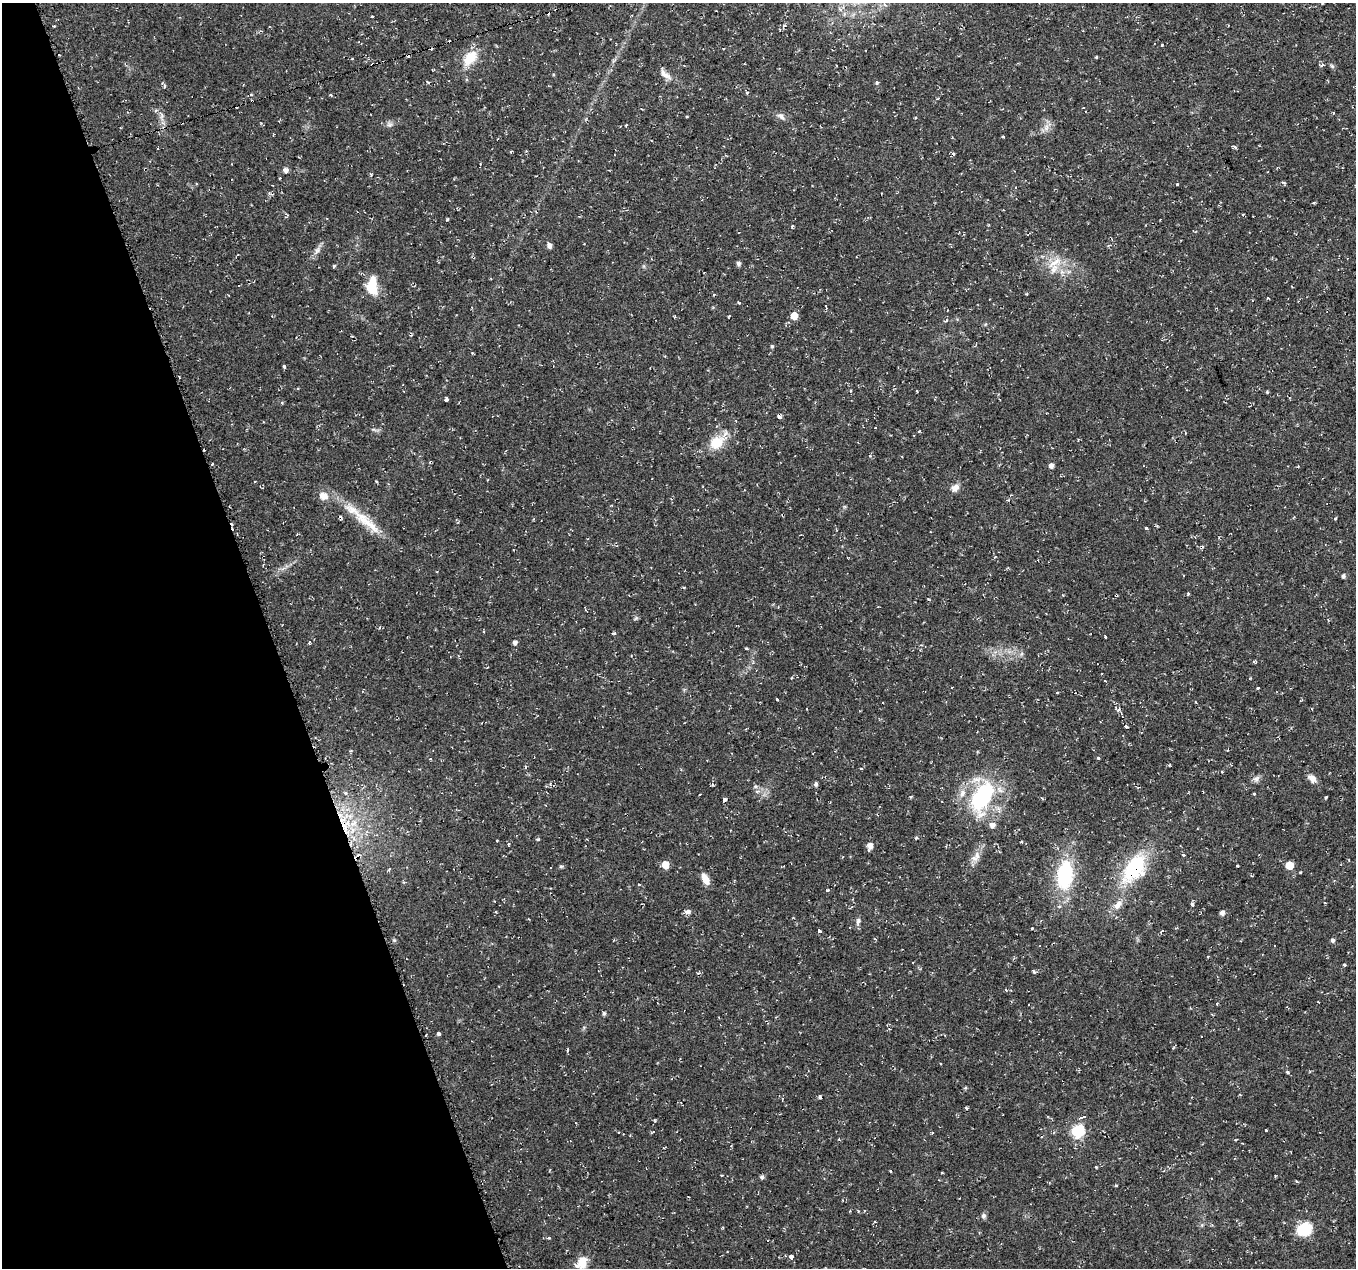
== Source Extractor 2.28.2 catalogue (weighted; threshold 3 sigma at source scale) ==
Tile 5 of 4 x 4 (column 1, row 2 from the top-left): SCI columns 1-1354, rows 2597-3862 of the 5424 x 5249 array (HDU 1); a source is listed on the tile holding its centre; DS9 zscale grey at full resolution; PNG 1358 x 1270 px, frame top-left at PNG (2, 3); no overlay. Shown black and unused: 20% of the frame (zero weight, under 2 of 3 exposures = <1% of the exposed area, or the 3 px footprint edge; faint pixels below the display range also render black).
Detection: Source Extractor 2.28.2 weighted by HDU 2 'WHT'; one run over the whole footprint, this tile lists its part. Background 0.0355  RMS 0.004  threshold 0.0181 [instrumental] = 3 sigma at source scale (4.5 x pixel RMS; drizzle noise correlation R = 1.50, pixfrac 1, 0.0396/0.0396 arcsec/px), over >= 5 px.
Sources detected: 151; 12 cosmic-ray / hot-pixel residue — not listed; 3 inside a brighter listed object's ellipse — not listed separately; the other 136 listed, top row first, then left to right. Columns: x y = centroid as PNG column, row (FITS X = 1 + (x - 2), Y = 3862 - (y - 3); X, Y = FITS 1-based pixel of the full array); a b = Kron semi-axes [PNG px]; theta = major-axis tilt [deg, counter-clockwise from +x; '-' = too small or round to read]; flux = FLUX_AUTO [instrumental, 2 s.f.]
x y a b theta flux
372 16 3 3 - 1.1
784 25 5 3 - 0.53
1162 45 3 2 - 0.38
1096 57 3 3 - 0.46
470 58 22 13 48 8.7
1322 65 6 4 29 0.65
1332 66 7 4 -45 0.67
665 75 20 7 -38 2.7
427 82 7 2 -45 0.35
877 83 5 4 - 0.49
164 86 5 3 - 0.59
251 94 4 3 - 0.41
1333 113 3 3 - 0.34
162 115 10 4 87 1.3
687 116 4 2 - 0.39
781 116 12 6 -35 1.6
390 125 8 6 19 1.1
1046 127 11 4 72 1.7
1003 137 4 3 - 0.38
1234 147 7 3 -19 0.71
511 152 3 3 - 0.37
285 170 6 5 - 1.6
1177 184 3 3 - 0.37
1313 203 5 3 - 0.48
447 219 5 2 - 0.39
792 226 5 3 - 0.44
549 246 6 5 - 1.7
317 250 13 6 60 1.9
1054 263 24 8 34 4.8
738 264 6 5 - 0.97
334 266 3 3 - 1.2
1062 272 7 4 -18 1.1
491 278 3 2 - 0.35
372 286 21 11 86 10
1267 298 3 3 - 0.7
739 303 4 3 - 0.4
826 307 4 3 - 0.97
794 316 6 5 - 5.2
946 321 6 4 46 0.68
772 346 5 4 - 0.59
284 367 3 3 - 1.2
1267 392 4 4 - 0.4
446 399 4 4 - 2.3
779 416 5 4 - 1.1
875 427 3 3 - 0.77
716 443 17 14 38 9.2
1051 465 5 5 - 1.8
1298 467 3 3 - 0.42
487 480 4 2 - 0.33
955 488 11 8 41 2.3
323 496 13 10 -18 3.4
1335 518 4 3 - 0.38
367 522 61 11 -40 13
1146 528 3 3 - 0.65
1202 546 7 3 -15 0.55
1343 576 5 4 - 0.77
684 587 4 3 - 0.38
1188 594 4 3 - 0.57
636 618 6 4 35 0.57
380 627 4 3 - 0.37
614 633 4 3 - 0.67
1105 637 3 3 - 1.7
515 642 5 5 - 1.5
309 643 4 3 - 0.83
746 648 3 3 - 0.4
1254 661 5 4 - 0.5
791 678 5 3 - 0.33
1105 681 3 3 - 0.84
1258 687 3 3 - 1.3
1058 693 3 3 - 0.92
777 699 3 3 - 1.1
1118 709 6 4 44 0.73
1126 726 3 3 - 1.1
1098 758 3 3 - 1.1
430 759 3 3 - 0.36
1312 778 11 8 -43 2.7
1256 779 10 7 31 1.5
816 784 6 5 - 0.74
713 785 5 4 - 0.49
755 787 6 4 19 0.57
345 793 6 4 -29 0.71
1254 793 4 2 - 0.32
700 794 3 2 - 0.31
911 797 4 3 - 0.47
982 797 40 21 63 39
1326 797 4 2 - 0.42
725 800 4 3 - 2.2
353 823 15 6 35 4.2
992 825 6 6 - 2.2
916 837 4 4 - 0.47
537 839 4 3 - 0.52
497 841 2 2 - 0.34
1021 842 4 2 - 0.35
509 844 4 3 - 0.51
870 845 6 5 - 2.3
1183 855 3 3 - 2.6
977 856 12 7 -90 2.5
665 865 6 5 - 5.9
1289 865 5 5 - 7.4
561 866 6 4 1 0.57
1237 866 3 2 - 0.37
1134 868 32 18 57 31
1065 875 25 14 84 33
705 879 12 7 -65 3.8
639 884 4 2 - 0.29
827 890 4 3 - 0.5
1192 904 3 3 - 3.1
1118 905 16 9 46 3.3
688 912 7 5 -3 1.6
1222 913 5 5 - 1.4
858 921 11 5 77 1.2
819 930 4 3 - 0.91
1161 931 5 4 - 0.59
394 940 6 4 -43 0.56
1333 940 6 5 - 0.96
1344 964 3 3 - 1.4
1217 1004 4 3 - 0.4
604 1013 5 4 - 0.69
439 1033 4 4 - 2.2
568 1050 4 3 - 0.65
1288 1073 4 4 - 0.55
820 1097 4 3 - 0.8
966 1108 4 4 - 0.52
1082 1117 6 3 16 5.6
1266 1130 3 3 - 0.88
1078 1131 6 6 - 47
1096 1167 4 2 - 0.39
890 1171 3 3 - 0.79
942 1172 3 2 - 0.51
762 1177 5 4 - 0.92
983 1216 7 7 - 1
1202 1225 6 4 72 0.56
1305 1229 15 12 31 12
548 1238 3 3 - 1.1
791 1257 4 3 - 6.2
582 1262 17 12 73 4.8
Overlapping masked pixels (flux is a lower limit): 3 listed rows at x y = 779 416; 367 522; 1134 868